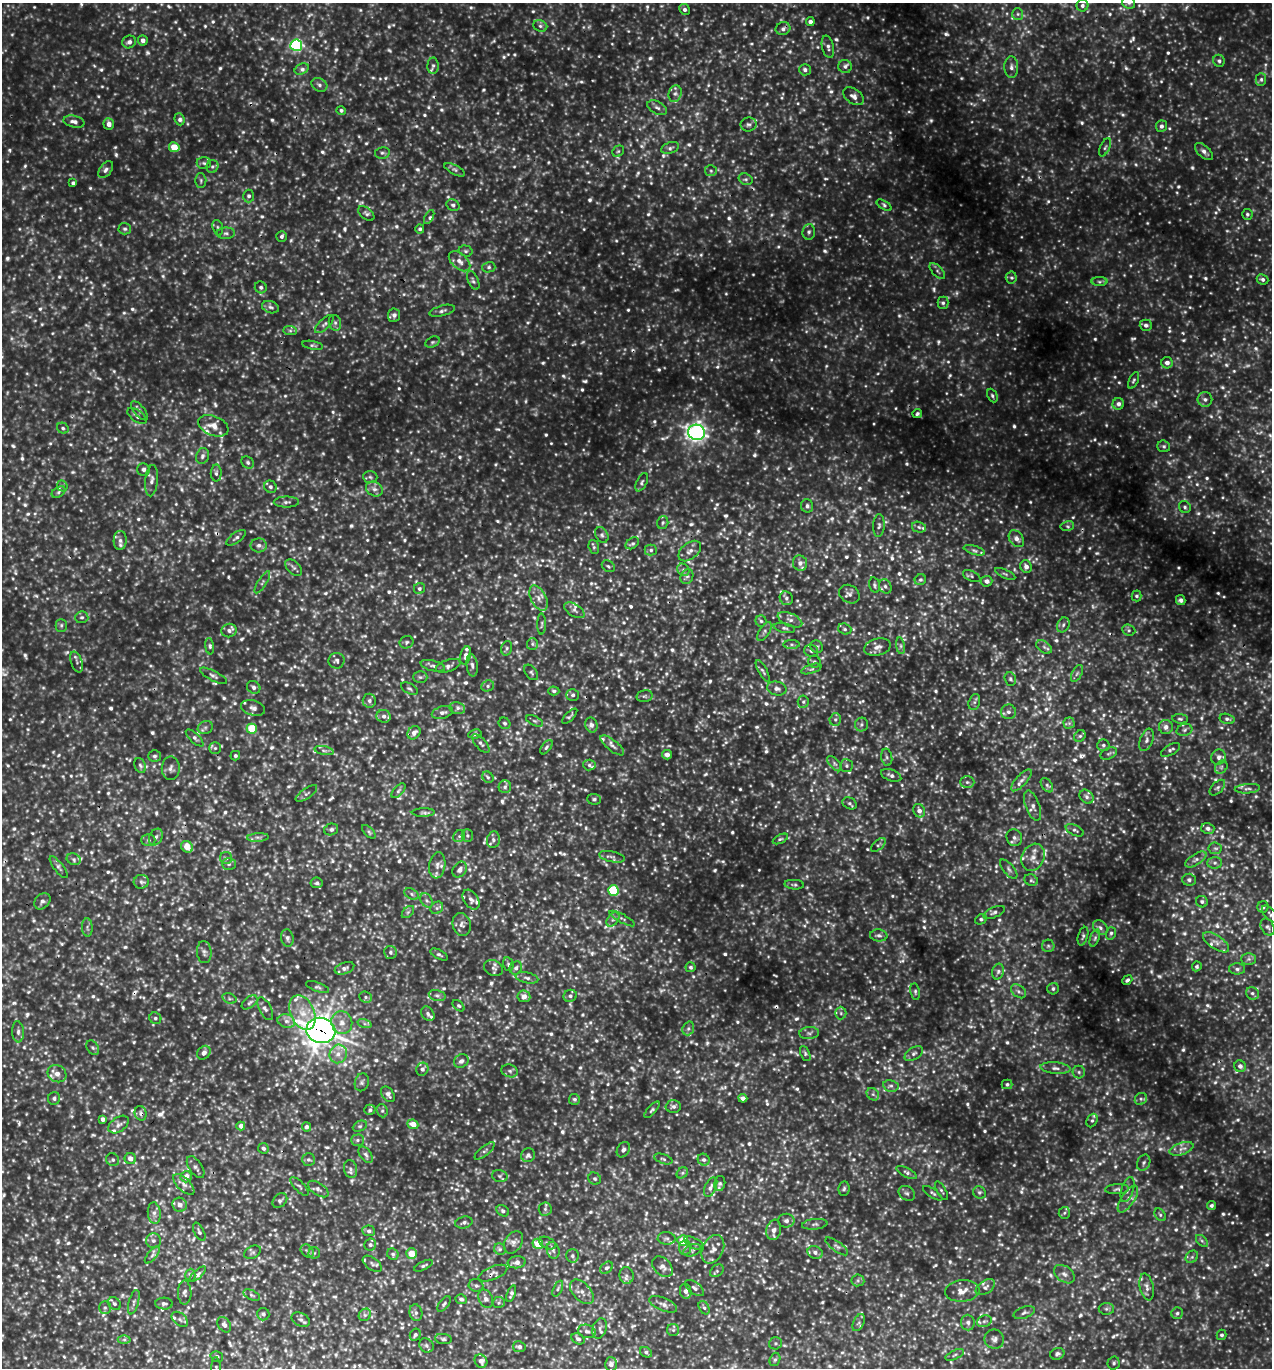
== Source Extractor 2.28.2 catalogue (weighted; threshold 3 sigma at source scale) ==
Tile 11 of 4 x 4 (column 3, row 3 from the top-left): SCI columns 2833-4102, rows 1395-2760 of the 5508 x 5496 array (HDU 1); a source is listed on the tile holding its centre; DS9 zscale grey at full resolution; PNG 1274 x 1370 px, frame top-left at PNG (2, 3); each listed source drawn as its Kron ellipse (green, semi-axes under 4 px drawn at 4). Shown black and unused: <1% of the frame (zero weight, under 3 of 5 exposures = <1% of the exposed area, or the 3 px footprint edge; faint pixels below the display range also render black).
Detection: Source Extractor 2.28.2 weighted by HDU 2 'WHT'; one run over the whole footprint, this tile lists its part. Background 0.201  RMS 0.047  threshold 0.212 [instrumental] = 3 sigma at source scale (4.5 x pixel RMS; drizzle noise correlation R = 1.50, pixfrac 1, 0.05/0.05 arcsec/px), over >= 5 px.
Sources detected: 1676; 91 too faint to see at this stretch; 3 cosmic-ray / hot-pixel residue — neither listed nor drawn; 44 inside a brighter listed object's ellipse — not listed separately; of the other 1538, all 500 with FLUX_AUTO >= 9.78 (the completeness limit of this list) listed and drawn (1038 fainter detections not listed), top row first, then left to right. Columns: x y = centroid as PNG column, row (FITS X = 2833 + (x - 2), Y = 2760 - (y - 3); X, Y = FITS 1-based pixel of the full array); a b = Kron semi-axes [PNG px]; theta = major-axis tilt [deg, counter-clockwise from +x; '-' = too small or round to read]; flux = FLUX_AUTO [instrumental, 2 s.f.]
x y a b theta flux
1129 3 7 6 - 13
1082 6 6 6 - 15
685 9 5 5 - 11
1018 14 6 5 - 12
810 22 4 4 - 20
540 26 7 5 -22 12
783 29 7 6 - 16
143 40 5 5 - 22
129 42 7 6 - 20
296 45 6 6 - 710
828 47 11 6 -77 19
1219 61 6 5 - 13
433 66 8 5 89 12
845 66 7 6 - 16
1011 67 11 7 -88 22
302 69 7 5 26 13
805 70 6 5 - 15
1261 79 6 5 - 12
319 85 8 6 -29 16
675 94 8 6 72 19
854 96 11 7 -34 25
657 108 11 6 -27 19
341 110 4 4 - 11
179 119 6 4 -67 13
74 122 11 6 -13 22
109 124 6 5 - 26
749 124 8 7 - 13
1161 126 6 5 - 17
174 147 5 5 - 98
1105 147 9 5 65 12
670 148 9 5 17 15
618 151 6 5 - 10
1204 151 11 6 -42 21
382 153 7 5 11 13
204 163 7 6 - 10
212 166 6 6 - 10
106 170 9 6 52 16
455 170 11 4 -27 14
711 171 6 5 - 11
746 179 7 5 -18 11
201 180 7 5 -89 9.8
73 183 4 3 - 12
249 196 6 5 - 11
453 205 7 5 -29 12
884 205 8 4 -29 10
366 213 9 5 -39 13
1247 214 5 5 - 10
429 217 8 3 62 10
218 228 8 5 -73 9.8
125 229 6 6 - 11
420 229 5 4 - 11
809 232 8 6 85 15
226 233 9 5 0 14
282 236 5 5 - 12
466 251 7 5 -16 9.8
459 261 12 7 -41 33
489 267 6 5 - 11
937 271 10 5 -46 13
1011 278 6 5 - 11
1263 279 6 5 - 13
473 280 10 5 -65 13
1099 282 8 4 0 9.9
261 287 6 5 - 12
943 303 6 5 - 12
270 307 8 6 -17 15
442 311 13 5 15 17
394 315 7 6 - 15
335 323 8 6 -74 13
324 324 12 5 44 15
1146 325 6 5 - 16
290 331 7 4 -1 10
432 342 7 5 26 10
313 345 10 4 -10 9.8
1167 363 6 5 - 25
1134 380 9 4 65 10
992 396 7 5 -66 11
1205 399 7 7 - 18
1118 404 6 5 - 21
139 411 11 5 -50 16
917 414 5 4 - 10
137 416 11 5 -36 16
213 426 16 9 -22 49
63 428 6 5 - 10
697 432 8 7 - 2200
1164 446 6 5 - 11
202 456 8 6 73 15
248 462 7 5 -47 11
143 469 6 6 - 17
216 473 8 5 89 12
370 477 7 6 - 12
152 481 16 6 85 25
642 482 10 5 63 12
62 486 6 5 - 10
270 487 6 6 - 12
374 489 8 7 - 21
58 492 7 5 30 11
286 502 12 5 1 16
807 506 7 6 - 14
1185 507 6 5 - 10
663 523 6 5 - 10
879 526 11 5 87 14
1067 526 7 5 13 10
919 527 7 5 -15 12
602 535 8 6 -62 13
236 538 11 5 35 14
1016 539 9 6 -52 25
120 540 9 6 88 21
632 543 7 5 35 11
259 545 8 7 - 18
594 547 7 5 -74 10
651 550 6 5 - 12
974 550 11 4 -16 13
690 551 13 8 39 27
800 563 8 7 - 25
608 566 7 5 -35 10
1026 567 6 5 - 22
294 568 10 6 -44 14
683 570 6 5 - 12
1005 574 11 4 -25 10
972 576 9 5 -26 9.8
687 577 7 6 - 14
920 580 6 5 - 11
987 581 6 5 - 22
262 582 13 4 57 13
874 585 8 5 -76 10
885 586 7 6 - 15
419 589 6 5 - 12
849 594 11 8 -33 21
1137 596 5 5 - 10
538 598 14 7 -63 35
786 598 7 6 - 14
1181 600 5 4 - 15
574 610 11 6 -32 22
82 617 6 6 - 11
790 620 13 6 -22 25
761 621 5 5 - 11
542 624 10 4 89 10
61 625 6 5 - 10
1063 625 8 6 63 13
784 628 11 4 -11 14
845 629 7 5 -19 11
1129 630 7 5 -22 11
229 631 8 6 16 18
764 631 11 5 59 15
407 642 7 6 - 11
532 644 6 5 - 9.8
791 644 8 4 0 10
210 646 8 3 -83 11
900 646 8 4 -82 12
817 647 7 6 - 9.9
877 647 13 8 14 28
1044 647 9 5 -33 14
507 648 7 5 74 11
811 651 7 6 - 14
465 655 9 5 76 17
337 661 8 8 - 15
77 662 11 5 -71 14
814 662 6 6 - 11
472 665 11 5 -84 19
433 666 12 5 -14 16
448 666 13 6 18 20
811 669 10 4 18 13
763 671 12 4 -62 13
531 672 9 5 -52 11
1077 673 9 5 62 13
214 676 15 5 -27 17
420 677 7 5 -1 11
1010 679 7 5 -68 10
488 686 6 5 - 11
254 687 7 6 - 14
409 688 9 5 -28 12
777 688 10 7 -11 19
554 691 5 4 - 11
573 695 6 6 - 14
645 696 8 5 14 11
369 701 7 6 - 16
803 702 6 5 - 10
974 702 8 5 74 13
253 708 12 7 -16 24
457 708 8 6 -12 16
442 712 11 6 17 21
1008 712 7 7 - 18
384 716 7 6 - 19
570 716 10 4 45 11
835 719 6 5 - 11
1180 719 8 4 -6 9.9
1227 719 7 5 -14 13
535 721 9 5 -26 11
504 723 6 5 - 10
1069 723 5 5 - 11
861 724 7 6 - 14
591 725 8 6 -72 21
205 727 8 6 19 13
1166 727 7 7 - 22
252 729 5 5 - 150
1184 730 8 6 17 13
414 733 7 6 - 27
475 734 7 4 11 12
1080 736 6 5 - 11
195 738 11 4 -43 14
1147 740 12 6 70 20
481 743 11 5 -48 15
612 745 14 5 -38 22
1103 745 6 6 - 13
546 747 8 4 53 10
215 748 6 6 - 9.9
324 750 10 4 -11 14
1170 750 10 5 29 13
1109 754 9 5 24 10
667 755 5 4 - 31
154 756 6 6 - 12
235 756 5 4 - 11
887 757 9 5 -80 12
1219 757 8 7 - 19
835 764 9 5 -46 13
140 765 8 5 -70 13
589 765 6 5 - 12
846 766 6 6 - 12
1221 767 7 5 47 12
171 768 12 9 88 23
891 775 10 5 -21 17
488 777 6 5 - 9.8
1021 780 14 5 47 21
967 782 7 6 - 11
1047 785 8 5 -54 12
505 787 6 6 - 13
1217 788 9 5 45 12
1247 789 13 4 4 15
398 791 9 5 49 11
306 793 12 5 34 13
1087 797 8 6 -47 16
594 799 7 5 -4 11
850 803 7 5 -27 11
1032 806 16 7 -70 27
919 811 7 5 -64 24
423 812 11 4 1 11
1208 828 6 5 - 17
331 829 7 6 - 12
1075 830 9 5 -26 12
369 832 8 4 -45 9.8
459 836 6 5 - 10
467 836 6 5 - 10
156 837 9 6 62 16
258 837 11 4 4 15
1014 838 9 7 -69 19
780 839 8 4 26 9.9
148 840 7 5 0 11
493 840 8 6 80 16
878 845 9 4 41 10
187 847 6 5 - 65
1215 848 6 6 - 13
612 857 13 5 -12 17
1033 857 14 11 64 47
226 858 6 6 - 11
74 859 7 5 -22 14
1196 860 12 5 32 20
1215 863 7 6 - 14
229 864 7 6 - 12
437 865 13 8 82 27
59 867 13 4 -52 14
1009 869 12 5 -50 15
460 870 8 6 56 23
1031 880 7 5 -25 10
1189 880 7 6 - 13
141 882 7 7 - 13
317 883 6 5 - 11
794 885 10 5 -4 12
613 891 5 5 - 300
412 894 7 5 -29 11
427 900 8 5 -54 13
471 900 11 7 -55 21
42 901 9 7 45 18
1202 902 6 5 - 12
1263 907 6 5 - 16
437 908 7 5 45 11
408 912 7 4 45 9.9
994 912 11 5 23 15
1270 914 10 5 -45 13
622 918 14 4 -29 12
613 919 8 5 53 13
981 919 6 5 - 11
462 924 11 9 -77 24
87 927 9 5 -87 12
1268 927 9 6 -61 13
1100 928 8 6 -46 17
1111 933 6 5 - 12
879 935 8 6 -6 16
1083 936 9 5 74 11
287 938 9 6 -81 15
1095 938 9 4 71 12
1216 942 15 6 -34 30
1048 946 6 6 - 11
204 952 11 7 -84 18
390 952 6 6 - 13
439 954 9 4 -28 11
1249 959 7 6 - 13
508 964 7 5 -77 9.8
1197 966 5 4 - 9.8
691 967 5 5 - 11
345 968 10 5 19 17
493 968 10 7 -26 18
516 968 7 6 - 15
1237 969 8 5 -1 15
998 972 8 5 74 14
527 978 11 5 -11 17
1127 980 5 4 - 11
318 987 12 4 -20 12
1053 989 6 5 - 12
1019 991 8 6 -41 14
915 992 8 5 -80 9.8
1252 993 6 6 - 14
437 995 8 5 -13 14
524 996 6 6 - 29
570 996 7 6 - 13
366 997 6 5 - 11
229 998 7 5 -18 9.8
250 1002 9 5 39 13
458 1006 7 4 -42 9.8
265 1009 12 6 -62 17
302 1013 18 12 -65 84
841 1013 6 5 - 11
428 1014 8 6 -52 13
155 1018 6 5 - 10
286 1021 9 6 -14 23
342 1023 11 10 - 42
364 1024 7 4 -18 10
688 1028 7 5 69 12
321 1030 14 12 -17 5100
18 1032 10 6 -86 19
809 1033 10 6 5 16
93 1048 8 5 -57 10
204 1053 7 6 - 21
805 1053 8 4 -66 10
338 1054 9 8 - 39
914 1054 10 6 32 15
461 1061 7 6 - 18
1240 1066 6 5 - 22
1055 1068 15 6 -5 25
422 1069 7 6 - 17
510 1071 8 6 -16 13
1079 1072 6 6 - 12
57 1074 10 8 -31 36
362 1082 9 7 74 14
1007 1084 5 5 - 11
891 1086 8 6 -11 14
388 1094 9 5 -51 18
873 1094 7 5 -44 12
54 1098 6 6 - 14
743 1098 4 4 - 25
574 1099 5 5 - 11
1141 1099 6 5 - 12
673 1106 7 6 - 15
370 1110 5 5 - 10
652 1110 10 4 48 10
382 1111 7 5 -68 9.9
141 1113 7 6 - 17
103 1119 4 4 - 17
1092 1120 7 5 62 11
119 1124 11 7 36 22
413 1124 5 5 - 48
241 1126 4 4 - 24
360 1126 7 5 26 10
306 1127 4 4 - 15
357 1140 6 5 - 11
263 1148 5 5 - 14
1182 1149 12 6 18 26
623 1150 8 6 59 16
485 1151 12 4 39 12
366 1155 9 5 -55 14
528 1155 7 7 - 17
130 1159 6 5 - 32
663 1159 9 4 -19 10
113 1160 7 6 - 10
308 1160 6 6 - 12
704 1160 6 5 - 12
1144 1163 8 6 64 13
196 1167 12 6 -56 18
350 1169 9 6 -78 16
682 1173 6 5 - 9.8
907 1173 11 5 -26 14
500 1176 8 6 -15 11
186 1177 5 5 - 44
595 1179 6 6 - 10
184 1184 13 6 -45 24
720 1184 8 5 77 13
299 1186 12 5 -46 11
711 1187 10 5 66 17
318 1189 11 6 -34 18
844 1189 7 5 83 10
1117 1189 12 5 3 12
1127 1190 13 6 72 19
941 1191 10 4 -60 10
979 1192 6 6 - 12
907 1193 9 7 -35 15
933 1193 11 3 -34 10
1128 1199 15 6 56 29
280 1201 8 6 46 13
180 1205 7 7 - 29
1211 1205 4 4 - 11
545 1209 6 6 - 11
503 1211 7 5 -34 11
154 1213 11 6 -84 23
1064 1213 6 5 - 10
1160 1215 7 5 -54 10
786 1221 8 7 - 18
464 1223 9 6 15 13
815 1224 13 5 6 14
774 1230 10 7 80 26
369 1231 6 5 - 13
199 1232 10 5 -63 11
667 1238 9 6 -2 14
683 1240 5 5 - 100
153 1241 7 7 - 18
1202 1241 7 4 -45 10
513 1242 12 8 59 27
547 1243 9 5 -27 12
694 1243 11 5 -29 14
538 1244 5 5 - 88
370 1245 6 6 - 11
837 1246 13 5 -36 15
685 1248 7 6 - 13
500 1249 6 5 - 12
713 1249 15 10 63 42
553 1250 8 6 -74 16
692 1250 9 5 22 12
307 1251 7 5 -45 13
253 1252 9 6 30 12
815 1252 8 6 -26 20
314 1253 6 5 - 10
393 1254 6 5 - 10
411 1254 5 5 - 79
152 1255 10 4 51 14
572 1256 7 6 - 11
1192 1257 7 5 45 11
517 1262 9 6 7 27
372 1264 11 6 -37 18
423 1266 10 4 27 10
662 1267 12 8 -46 31
606 1268 7 5 41 12
717 1271 7 5 37 10
493 1273 15 6 22 21
198 1274 10 4 42 15
1064 1274 11 8 -35 25
190 1275 6 5 - 11
626 1275 8 7 - 17
858 1280 6 6 - 11
476 1286 7 6 - 13
985 1287 11 6 34 17
1147 1287 14 7 -77 22
694 1288 11 5 -37 16
558 1289 8 4 64 9.9
686 1291 7 5 -79 24
962 1291 17 11 6 48
185 1292 12 7 -89 17
582 1292 14 8 -47 32
511 1294 8 4 69 14
252 1295 9 4 -25 11
461 1299 5 5 - 14
486 1299 9 7 -65 23
134 1302 13 5 75 15
499 1302 6 5 - 10
114 1304 7 5 -45 14
164 1304 9 6 -5 15
444 1304 9 4 53 12
663 1304 15 6 -23 24
105 1307 6 5 - 11
704 1308 7 5 -62 12
1106 1309 7 6 - 12
416 1313 8 6 -77 15
1024 1313 11 5 19 15
1177 1313 6 5 - 11
263 1314 6 6 - 13
365 1315 7 5 46 12
180 1319 9 6 -40 18
301 1320 10 6 -27 16
984 1321 7 5 20 12
859 1323 9 5 64 13
968 1323 8 7 - 15
224 1325 8 6 -55 20
600 1328 10 6 72 18
673 1330 6 6 - 11
587 1331 9 6 -14 17
415 1335 6 5 - 12
1222 1335 5 5 - 11
443 1339 8 5 -7 10
578 1339 7 5 -31 13
994 1339 10 9 - 23
124 1340 6 4 1 9.8
775 1343 6 6 - 11
426 1345 7 6 - 11
519 1347 6 5 - 17
646 1352 6 5 - 11
1057 1354 7 5 22 13
955 1355 10 4 24 11
217 1356 6 5 - 12
775 1359 7 5 72 10
481 1361 7 6 - 27
1114 1363 6 6 - 11
611 1364 7 6 - 28
216 1368 10 4 -88 10
Overlapping masked pixels (flux is a lower limit): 4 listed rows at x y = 321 1030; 141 1113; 199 1232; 493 1273
Isophote crosses this tile's border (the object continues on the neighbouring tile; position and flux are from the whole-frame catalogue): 3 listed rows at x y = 1129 3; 1270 914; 216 1368
Unlisted compact peaks at least as high as the median listed source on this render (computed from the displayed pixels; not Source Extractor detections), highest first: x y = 1192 168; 160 1114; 210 277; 10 150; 938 342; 899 316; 1198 513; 228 577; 749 534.